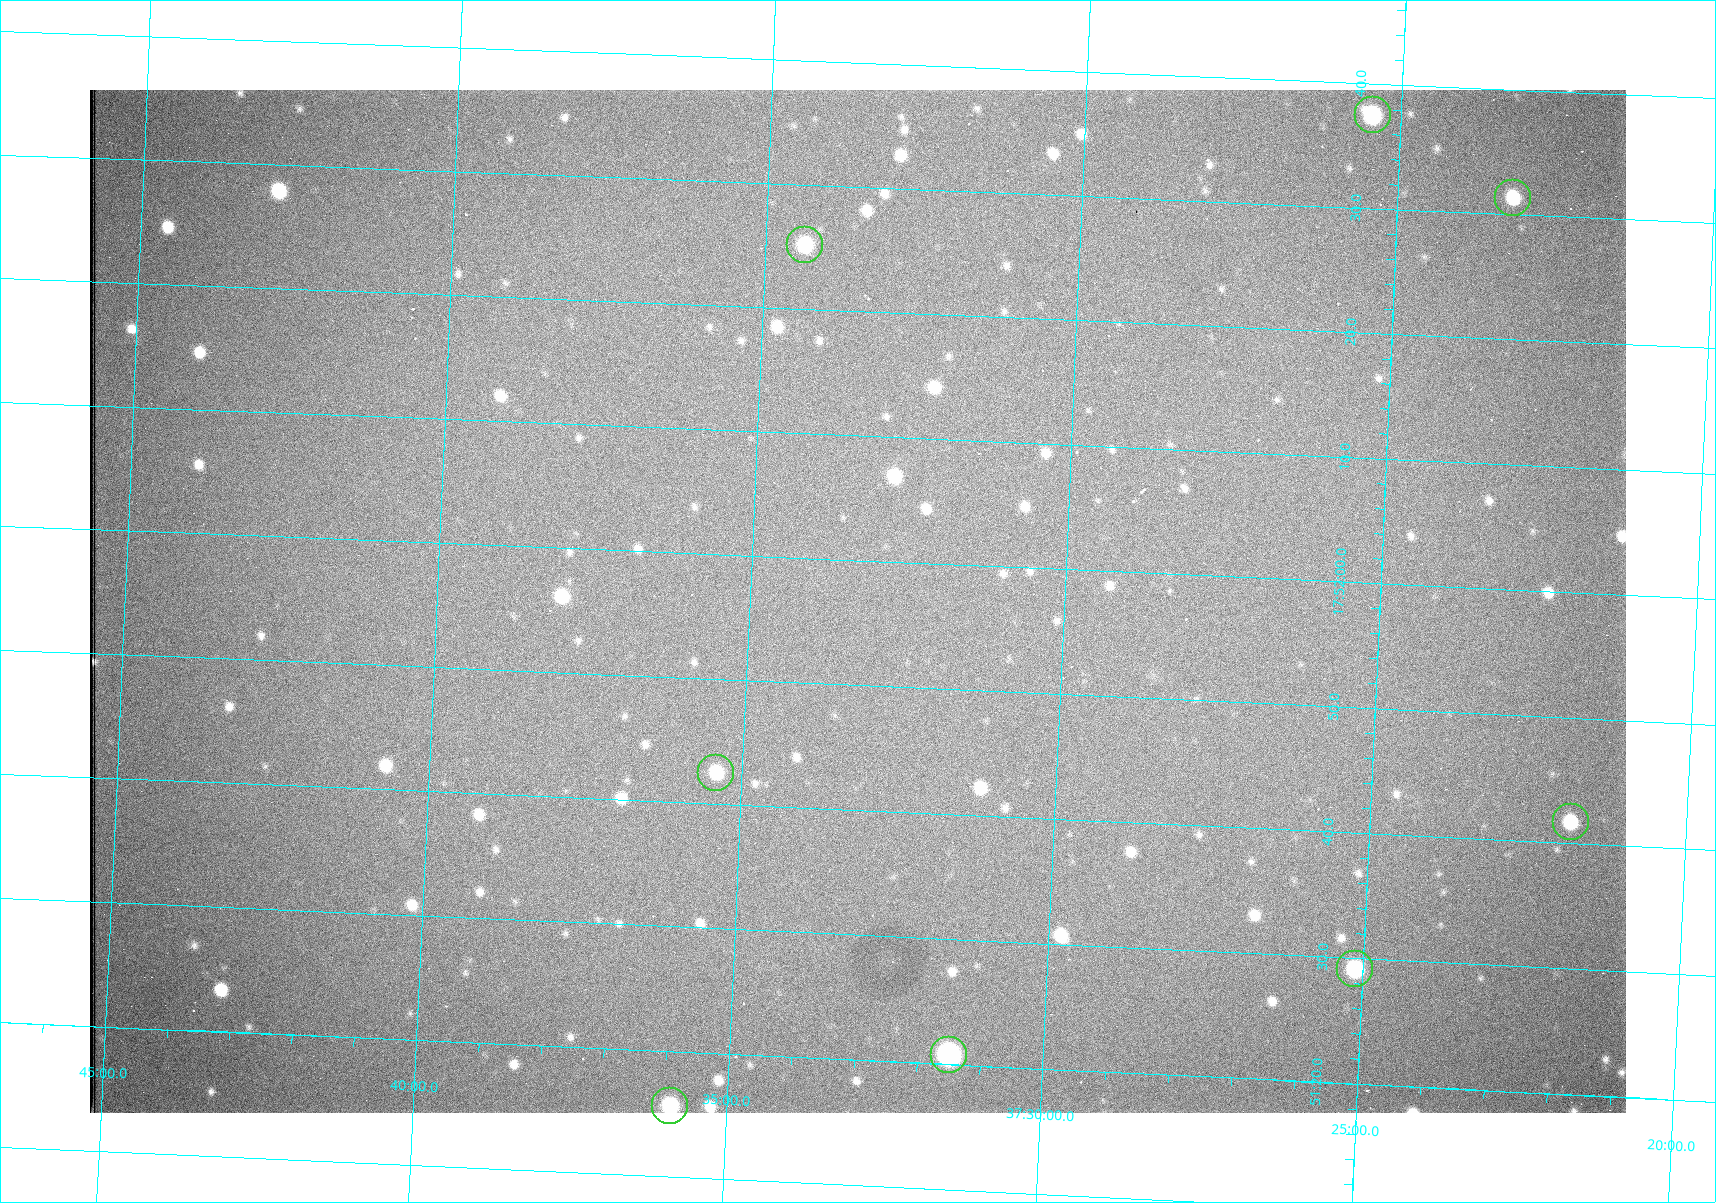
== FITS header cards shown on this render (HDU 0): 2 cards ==
NAXIS1  =                 1536 /fastest changing axis
NAXIS2  =                 1023 /next to fastest changing axis

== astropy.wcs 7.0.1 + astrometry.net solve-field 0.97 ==
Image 1536 x 1023 px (HDU 0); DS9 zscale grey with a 90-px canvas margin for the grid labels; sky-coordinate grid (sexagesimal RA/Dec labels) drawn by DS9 from the SOLVED WCS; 8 Tycho-2 reference stars matched to detected sources circled (green)
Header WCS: RA---TAN/DEC--TAN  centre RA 17:51:57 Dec +37:33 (267.99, +37.55 deg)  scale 0.958 arcsec/px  FOV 24.5' x 16.3'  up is +87 deg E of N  parity flipped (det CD > 0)
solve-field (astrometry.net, Tycho-2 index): VERIFIED the header's WCS against the Tycho-2 star catalogue (8 matches, 0 conflicts) and refined it, rather than solving blind
Solved WCS: RA---TAN-SIP/DEC--TAN-SIP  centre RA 17:51:57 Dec +37:33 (267.99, +37.55 deg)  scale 0.956 arcsec/px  FOV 24.5' x 16.3'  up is +87 deg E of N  parity flipped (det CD > 0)
The solver's refit moves the header's centre by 0.72 arcsec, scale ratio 0.9979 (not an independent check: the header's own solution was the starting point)
Tycho-2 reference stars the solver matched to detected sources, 8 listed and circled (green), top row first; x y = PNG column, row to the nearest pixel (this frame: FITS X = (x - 90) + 1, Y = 1023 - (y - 90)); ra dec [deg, ICRS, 3 dp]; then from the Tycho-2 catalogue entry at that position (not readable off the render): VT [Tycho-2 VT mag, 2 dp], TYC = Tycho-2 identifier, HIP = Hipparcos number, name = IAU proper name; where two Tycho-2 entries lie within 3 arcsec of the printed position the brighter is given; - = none
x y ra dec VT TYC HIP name
1373 115 268.156 +37.424 11.25 2620-712-1 - -
1513 198 268.131 +37.386 12.62 2620-526-1 - -
805 245 268.105 +37.573 11.82 3089-995-1 - -
716 773 267.927 +37.590 11.84 3089-1137-1 - -
1571 822 267.924 +37.364 11.94 2620-391-1 - -
1355 969 267.871 +37.419 11.35 2620-812-1 - -
949 1055 267.836 +37.525 9.96 3089-889-1 - -
670 1106 267.815 +37.598 11.54 3089-1081-1 - -